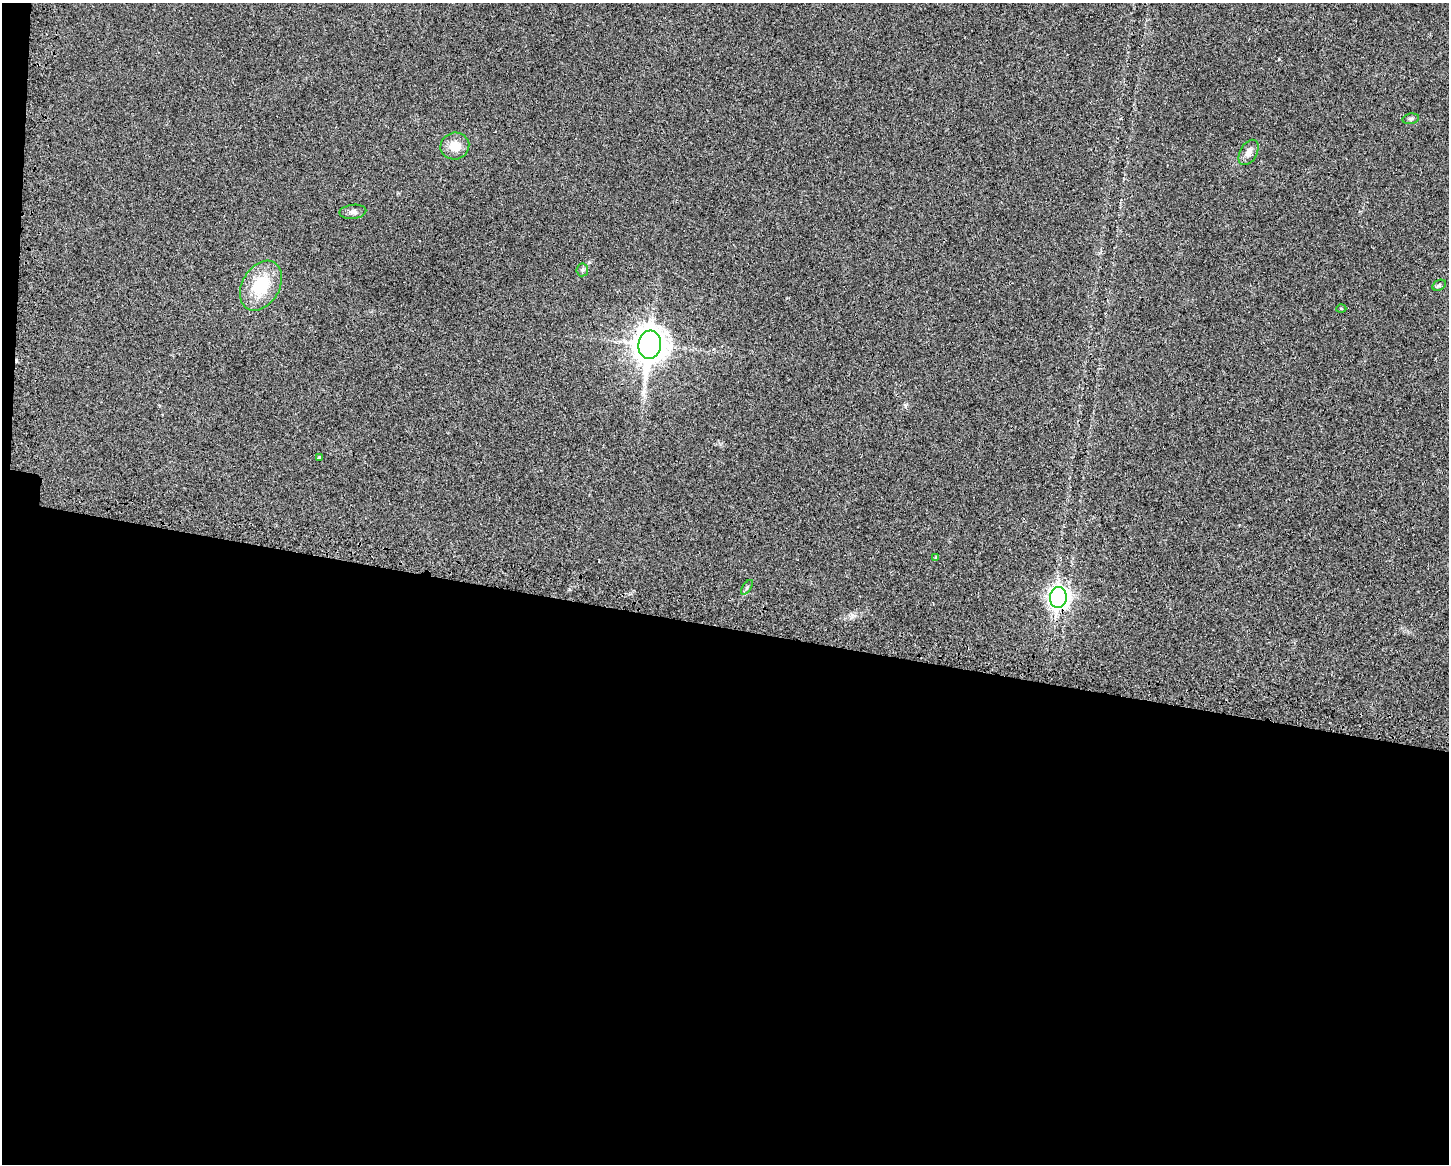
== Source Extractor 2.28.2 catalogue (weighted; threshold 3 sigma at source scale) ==
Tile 10 of 3 x 4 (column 1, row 4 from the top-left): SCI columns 225-1671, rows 34-1195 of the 4705 x 4716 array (HDU 1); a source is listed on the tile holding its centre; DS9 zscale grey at full resolution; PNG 1451 x 1166 px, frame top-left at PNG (2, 3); each listed source drawn as its Kron ellipse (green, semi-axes under 4 px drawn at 4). Shown black and unused: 47% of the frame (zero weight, under 3 of 4 exposures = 3% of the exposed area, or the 3 px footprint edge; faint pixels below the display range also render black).
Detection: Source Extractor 2.28.2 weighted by HDU 2 'WHT'; one run over the whole footprint, this tile lists its part. Background 0.0234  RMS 0.0057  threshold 0.0255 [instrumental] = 3 sigma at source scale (4.5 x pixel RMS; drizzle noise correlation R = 1.50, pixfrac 1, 0.05/0.05 arcsec/px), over >= 5 px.
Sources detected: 13; all 13 listed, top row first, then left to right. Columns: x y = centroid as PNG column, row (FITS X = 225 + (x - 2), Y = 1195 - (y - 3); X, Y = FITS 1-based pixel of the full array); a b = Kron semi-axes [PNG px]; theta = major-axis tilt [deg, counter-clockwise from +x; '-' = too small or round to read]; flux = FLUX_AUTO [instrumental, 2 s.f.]
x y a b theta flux
1411 119 8 5 10 1.1
455 146 14 13 - 8.3
1248 152 14 8 60 3.8
353 212 13 7 6 2.5
582 270 6 6 - 1.2
1439 285 7 5 30 0.92
261 286 27 18 60 26
1341 308 5 3 - 0.53
650 345 14 11 84 1000
320 457 3 3 - 1.3
936 557 4 3 - 0.75
747 587 8 4 55 0.97
1058 597 10 8 86 250
Overlapping masked pixels (flux is a lower limit): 1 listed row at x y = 1058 597